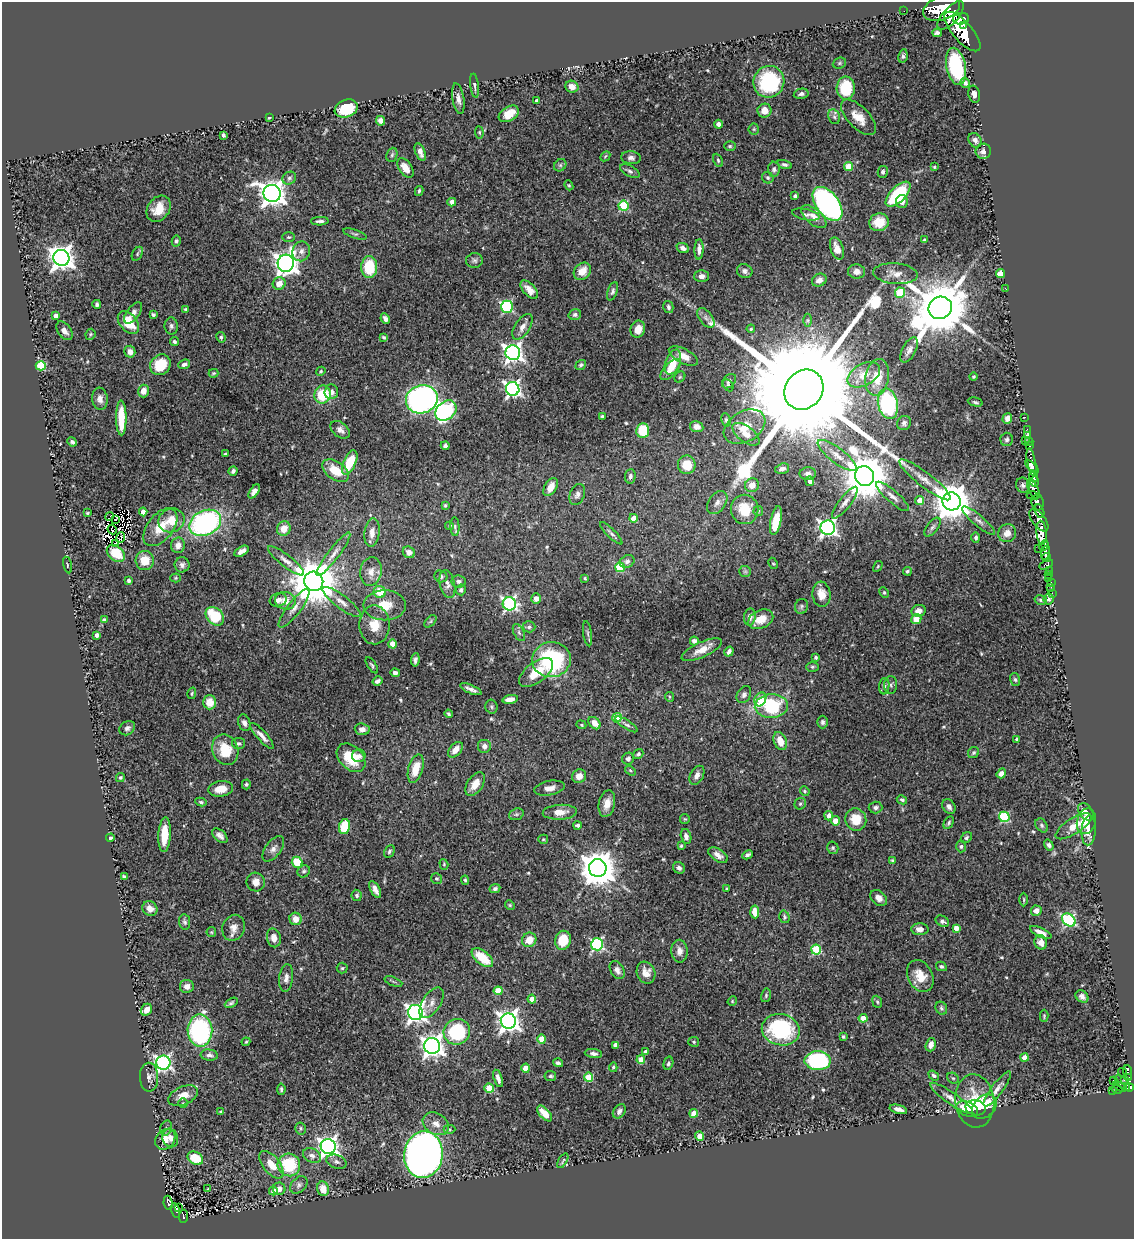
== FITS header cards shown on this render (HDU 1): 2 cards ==
NAXIS1  =                 1132
NAXIS2  =                 1237

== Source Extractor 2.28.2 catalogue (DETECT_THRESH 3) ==
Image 1132 x 1237 px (HDU 1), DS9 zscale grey, 1 PNG px = 1 image px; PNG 1136 x 1241 px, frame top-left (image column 1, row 1237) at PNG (2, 2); each listed source drawn as its Kron ellipse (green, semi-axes under 4 px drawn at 4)
Background 1.25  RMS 0.034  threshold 0.101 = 3 sigma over >= 5 px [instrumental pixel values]
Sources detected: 550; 3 with non-positive FLUX_AUTO (blend fragments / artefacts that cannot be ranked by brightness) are neither listed nor drawn; of the other 547, the 500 brightest by FLUX_AUTO listed and drawn (47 fainter detections omitted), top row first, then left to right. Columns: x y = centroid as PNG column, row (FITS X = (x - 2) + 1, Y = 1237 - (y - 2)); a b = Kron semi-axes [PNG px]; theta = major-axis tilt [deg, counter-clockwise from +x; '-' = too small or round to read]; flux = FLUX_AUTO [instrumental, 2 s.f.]
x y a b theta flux
942 8 19 11 20 6000
904 11 2 2 - 10
951 15 18 8 48 4500
961 19 8 5 5 2600
963 25 2 2 - 1400
962 31 25 9 -49 9600
937 33 5 4 - 7.5
903 56 7 4 77 4.5
839 63 7 5 22 3.8
956 66 19 9 -79 190
769 82 16 15 - 190
965 83 5 5 - 9
474 86 12 4 -83 6.7
572 87 7 6 - 21
846 88 11 9 88 88
801 94 7 5 12 7.1
974 94 8 5 -77 11
458 99 15 6 -81 12
536 101 3 3 - 6.7
346 108 12 8 21 86
764 111 7 7 - 19
509 114 11 7 31 32
834 117 7 5 -68 6.1
858 117 22 10 -46 33
269 118 3 3 - 2.9
380 121 5 4 - 9.9
718 124 4 4 - 7.8
754 129 5 5 - 3.1
479 132 6 4 -84 2.8
223 135 4 3 - 6.3
975 140 8 6 -53 9
730 146 6 5 - 3.4
983 151 7 7 - 10
420 152 9 5 -68 13
392 155 7 5 69 4.5
605 156 6 4 46 2.8
631 158 9 6 -7 9
718 160 7 4 -65 3.8
560 165 7 5 45 4.5
785 165 7 4 -17 5.5
849 167 4 4 - 45
934 167 4 3 - 3.3
405 168 11 6 -56 23
774 169 7 5 -89 6.4
630 171 11 5 -27 6.3
883 172 6 5 - 5.3
289 178 7 6 - 6.3
768 178 6 5 - 4.5
569 185 5 4 - 2.9
419 191 5 3 - 3
272 193 9 8 - 2600
898 194 16 7 45 160
795 196 4 3 - 4.8
452 202 4 4 - 13
902 202 6 6 - 12
827 204 19 11 -53 580
623 206 5 5 - 130
158 209 14 10 53 38
806 214 14 5 -12 7.3
814 217 15 7 -40 20
320 221 9 3 2 6.1
879 222 10 9 - 41
355 234 12 4 -18 4.8
289 237 6 5 - 3.5
924 240 3 3 - 4
176 241 5 4 - 4.5
683 248 6 4 -23 8.8
837 248 11 6 -71 21
699 249 10 4 88 11
301 251 10 8 71 13
137 254 7 5 61 4.6
61 258 8 8 - 2200
474 261 8 7 - 6.6
286 263 8 8 - 1900
369 267 11 8 -90 86
582 271 9 7 47 25
745 271 8 7 - 9.5
856 272 8 7 - 13
1000 273 4 4 - 45
896 274 22 10 -4 26
701 276 7 6 - 12
819 280 7 6 - 12
279 284 6 6 - 24
1006 289 2 2 - 9.2
529 290 11 6 -48 19
613 291 10 5 71 5.6
900 293 5 5 - 100
97 304 4 3 - 5.8
507 307 6 5 - 280
668 307 6 5 - 5.6
940 308 12 11 - 19000
186 309 4 3 - 3.3
133 313 12 6 53 12
575 314 6 5 - 5.6
153 315 3 3 - 3.8
56 316 4 4 - 16
706 318 11 6 -52 10
385 319 5 4 - 8.6
808 320 6 4 90 3.3
128 322 13 8 -51 55
171 326 8 6 -88 6.3
522 327 14 7 57 16
638 329 9 7 72 26
751 329 4 3 - 2.8
64 331 10 6 -53 15
90 334 5 5 - 3.1
221 337 5 4 - 3.9
384 337 4 3 - 3.4
174 341 5 4 - 4.9
909 350 14 6 62 13
130 352 6 5 - 14
513 353 7 7 - 1000
683 356 16 7 -27 26
673 362 13 7 70 50
184 364 6 4 21 7.9
160 365 11 9 46 68
581 365 6 4 39 4.5
41 366 5 4 - 100
670 370 13 6 47 22
321 371 5 4 - 3.1
214 373 5 3 - 2.8
864 375 18 11 29 26
680 377 6 5 - 3.4
877 377 18 12 80 34
974 377 4 3 - 2.7
729 381 8 6 46 5.7
728 385 6 4 -60 3.9
513 389 7 6 - 690
804 390 21 18 50 120000
143 391 6 5 - 23
331 392 7 7 - 11
323 394 9 8 - 99
100 399 11 8 -84 14
422 399 16 14 20 680
975 402 8 3 -13 4.2
888 404 15 10 -78 220
446 411 12 9 41 470
602 416 4 3 - 3.5
1025 417 3 2 - 7.6
121 418 17 5 -89 59
1007 418 5 5 - 11
726 420 7 4 -81 4.5
904 423 7 7 - 6.2
697 427 7 5 -9 13
745 427 22 15 30 49
1027 429 2 2 - 14
340 430 11 7 -39 12
643 430 7 6 - 83
746 434 16 8 -36 26
1028 435 3 3 - 18
1007 439 7 6 - 5.5
1025 440 3 2 - 110
1029 441 4 3 - 40
72 442 5 4 - 5.1
445 446 4 4 - 6
1030 446 3 2 - 28
225 454 3 3 - 3.5
837 455 24 7 -37 28
350 462 13 6 66 75
1031 462 14 4 -79 760
687 465 9 9 - 43
1032 467 8 4 -45 900
782 469 7 5 15 7.6
233 471 5 4 - 5.1
335 471 15 9 -37 52
808 474 8 6 0 9.1
630 476 7 5 85 6.8
865 476 10 9 - 11000
1034 476 6 4 -80 1200
925 480 32 7 -38 30
810 481 5 4 - 8.3
1034 482 5 3 - 820
752 485 7 6 - 24
1023 485 8 6 -69 5.8
551 487 10 6 60 22
1033 489 11 5 -67 720
254 491 8 4 56 13
577 495 11 7 68 9.2
1032 495 6 3 -7 350
892 496 21 6 -41 15
920 500 4 4 - 27
951 501 9 9 - 6600
717 502 13 8 54 14
1038 502 8 6 -83 1000
845 503 19 6 52 14
445 505 4 3 - 3
745 509 15 13 -81 68
758 511 5 5 - 3
1040 511 7 4 -74 440
143 512 4 4 - 21
87 513 4 3 - 2.9
109 516 4 2 - 3.1
633 518 4 4 - 28
116 519 4 2 - 3
171 520 13 11 21 39
1039 520 13 6 -54 1200
776 521 15 5 78 56
979 521 21 5 -40 12
205 523 17 12 26 450
450 526 4 3 - 2.7
160 527 22 12 51 48
455 527 9 4 -88 4.6
932 527 11 5 52 6.7
828 528 7 7 - 810
112 529 5 2 - 3.6
284 529 7 7 - 28
372 533 14 7 83 16
611 533 15 4 -45 7.1
1007 533 9 8 - 18
1042 533 12 5 -85 4000
976 537 5 4 - 4.8
120 538 5 2 - 4.1
115 543 3 2 - 3
178 545 8 7 - 14
1044 546 5 4 - 750
1038 548 3 2 - 220
242 551 8 4 31 12
409 552 6 5 - 12
1045 552 7 3 74 1200
116 553 10 7 -39 45
333 554 27 5 53 19
1047 557 4 3 - 680
145 560 9 9 - 38
286 561 22 6 -38 17
627 561 7 6 - 7.9
773 563 6 4 -61 3.3
67 565 8 3 -78 3.7
182 565 7 7 - 7.7
1046 565 7 4 27 240
878 566 6 3 59 2.7
620 567 5 5 - 120
1049 570 2 2 - 17
745 571 6 5 - 3.7
907 571 4 4 - 4.2
371 572 14 10 81 20
1049 574 3 3 - 240
441 576 7 5 -21 6.1
176 578 5 4 - 2.7
585 578 3 3 - 3.4
1048 578 4 2 - 17
129 580 4 3 - 6.6
314 581 10 9 - 11000
459 581 7 6 - 7
1051 583 3 2 - 30
447 584 14 7 -77 12
1051 587 3 2 - 2.9
461 590 5 5 - 6.5
380 592 6 6 - 54
884 592 6 4 -63 3.1
1052 593 3 2 - 5.5
821 594 12 9 -85 23
536 598 5 5 - 13
1048 599 6 5 - 4.8
278 600 8 6 17 9.6
1041 600 6 5 - 4.3
285 601 10 8 -13 23
342 602 23 6 -37 19
509 604 7 6 - 480
385 605 21 15 0 46
801 606 7 6 - 4.9
294 608 23 6 53 20
919 611 7 6 - 11
215 616 10 7 -45 100
750 617 8 6 81 11
761 619 13 9 24 33
916 619 5 5 - 23
104 620 4 4 - 6.1
430 621 7 4 46 3.9
374 625 19 15 -89 40
529 627 6 5 - 4.9
519 633 9 5 -64 6.2
588 634 13 4 -83 5.2
97 635 4 3 - 12
694 641 4 4 - 6.8
392 644 4 4 - 31
702 650 22 7 24 26
729 652 5 3 - 7.2
816 657 3 3 - 4.2
415 660 6 4 83 6.8
551 660 19 17 7 240
372 665 9 3 -58 3.7
812 667 6 4 0 3.8
395 673 5 4 - 7.1
536 673 20 10 37 45
1015 679 6 5 - 4.2
378 681 5 3 - 6.1
891 685 9 6 87 6.3
884 686 8 5 84 5.7
471 689 11 3 -23 9.3
192 693 6 4 74 3.4
744 695 9 6 58 7.8
669 697 5 4 - 2.8
510 699 8 4 10 15
760 699 7 5 60 47
210 702 7 6 - 35
771 706 16 12 3 180
491 707 7 6 - 4.2
449 714 4 3 - 3.8
617 718 5 4 - 83
822 722 6 5 - 5.6
244 723 8 6 -71 9.5
595 723 7 5 -48 20
626 724 13 4 -33 5.9
581 725 5 4 - 2.8
127 728 8 6 33 7.1
362 729 7 6 - 13
262 736 17 5 -48 15
1017 739 4 4 - 4.5
780 741 9 6 -68 30
238 743 6 5 - 5.1
484 746 7 7 - 11
225 750 15 13 -69 65
455 750 9 5 47 22
973 753 6 5 - 4
638 754 5 4 - 4.4
359 756 7 6 - 9.7
351 758 17 11 -44 66
628 759 6 6 - 6.7
416 769 15 7 74 45
630 771 6 4 -34 2.8
1001 773 5 4 - 16
697 775 10 6 62 11
579 776 7 6 - 18
120 778 5 4 - 3.8
246 784 5 4 - 3.7
475 784 13 7 56 25
549 788 15 7 10 16
221 789 12 7 9 29
805 791 5 4 - 3.1
902 800 5 4 - 4.7
201 802 6 4 -10 4
607 804 13 8 78 22
800 804 6 5 - 4.9
875 807 7 6 - 5.6
949 807 8 6 -57 9
560 812 17 7 4 24
1086 812 10 6 -54 18
516 814 7 5 20 4.8
829 816 4 4 - 14
1004 817 5 5 - 170
685 819 5 5 - 2.8
856 820 11 10 - 48
836 821 4 4 - 42
1086 821 13 9 77 35
949 823 7 4 61 4.1
578 825 4 3 - 5
1042 825 8 5 -52 5
1073 826 21 8 32 32
344 827 8 5 79 92
1089 830 15 7 87 26
164 835 17 6 87 53
220 836 9 5 -41 10
686 836 7 5 -76 9.5
110 838 4 4 - 4.8
966 838 6 5 - 4.9
543 839 5 4 - 2.9
1049 845 6 4 -57 5.9
681 846 4 3 - 2.9
961 846 6 4 87 4.4
833 848 6 5 - 4.2
273 849 15 7 54 12
389 851 7 5 63 4.4
718 855 11 6 -33 13
748 855 5 3 - 5.2
892 861 4 4 - 3.5
297 862 5 5 - 63
444 864 5 4 - 2.8
598 868 9 8 - 5700
679 868 6 5 - 6.1
304 871 6 5 - 5
124 877 4 3 - 7
436 878 5 5 - 3.5
465 880 4 4 - 3.3
256 882 9 9 - 15
375 889 9 4 -62 12
495 889 5 4 - 6.1
727 889 3 3 - 3.6
357 895 5 5 - 5.4
879 898 9 6 -41 13
1024 900 7 3 -90 3
510 905 5 4 - 2.7
150 908 8 7 - 19
1036 911 5 5 - 14
755 912 6 4 -86 26
784 917 6 5 - 4
296 919 6 6 - 23
1069 920 7 5 -39 370
942 921 7 5 -29 7.1
185 922 8 5 -82 5.6
234 928 13 11 68 17
956 928 4 4 - 16
920 929 8 6 -1 15
211 932 5 5 - 2.7
1041 932 12 4 -25 18
274 938 9 7 -76 16
529 940 7 7 - 29
563 940 9 8 - 56
1041 942 7 6 - 22
597 944 6 6 - 330
816 950 5 5 - 120
680 951 11 8 -88 15
482 958 12 6 -39 56
941 966 6 4 -29 4.4
342 968 5 5 - 3.6
617 970 10 6 -58 10
646 973 11 9 -70 21
920 976 17 12 -62 36
286 978 14 7 84 12
393 982 9 3 -21 3.3
187 986 7 6 - 13
498 991 4 4 - 48
766 995 7 5 76 4.2
1082 996 7 5 -38 8.9
532 999 4 4 - 34
732 1001 5 4 - 2.8
877 1002 6 4 -68 3.7
231 1003 7 4 30 4.5
431 1003 17 9 57 18
941 1008 7 5 -64 4.7
146 1010 6 5 - 17
416 1013 7 7 - 1100
1044 1016 6 3 90 2.8
863 1018 4 4 - 41
508 1021 8 7 - 1500
781 1030 19 15 -13 210
200 1031 16 12 -89 330
457 1032 13 12 - 170
843 1037 3 3 - 3.5
542 1039 4 4 - 48
246 1042 4 3 - 2.7
694 1042 5 5 - 3.2
615 1045 4 4 - 9.8
931 1045 7 5 73 15
432 1046 8 8 - 1600
645 1052 3 3 - 7
593 1053 9 4 -7 7.5
209 1055 8 5 -6 8.1
1024 1057 4 4 - 21
641 1060 4 4 - 32
818 1061 13 9 0 230
163 1063 7 7 - 640
558 1063 5 3 - 5.6
668 1063 7 5 75 5.3
613 1067 5 4 - 3.6
526 1068 4 4 - 36
1122 1072 5 2 - 36
1128 1073 7 3 -84 220
550 1076 6 5 - 4.6
934 1076 6 4 -35 5.3
149 1077 14 9 -90 12
588 1077 4 4 - 90
1128 1077 4 4 - 200
498 1078 9 4 -73 10
953 1078 6 5 - 3.3
1113 1080 2 2 - 18
1125 1080 3 3 - 73
1122 1083 10 4 -45 680
1120 1087 7 3 -29 210
1129 1087 5 4 - 430
489 1088 5 4 - 79
281 1089 5 4 - 4.8
997 1089 21 5 53 15
1117 1089 5 3 - 87
1113 1090 3 2 - 29
183 1096 16 9 24 27
951 1098 26 6 -35 18
975 1101 27 19 -83 77
183 1103 5 5 - 3.4
984 1107 14 10 46 74
976 1108 10 7 -12 45
898 1109 9 4 -15 11
967 1109 11 7 -24 54
619 1111 8 5 55 7.6
221 1112 4 3 - 3
544 1113 9 5 -47 28
694 1113 4 4 - 43
436 1124 14 10 -31 20
166 1128 8 5 74 6
301 1128 6 5 - 3.6
449 1129 6 4 1 3.5
700 1136 4 4 - 19
170 1138 9 7 -70 12
165 1139 11 9 50 25
328 1146 7 7 - 1300
423 1155 23 19 82 2300
312 1156 9 6 -30 11
195 1158 8 6 -30 57
563 1161 8 2 59 3.1
336 1162 10 7 -17 8.1
271 1165 16 8 -52 36
289 1165 11 11 - 110
299 1185 10 7 46 8.6
208 1189 3 3 - 15
279 1189 6 6 - 14
323 1189 7 6 - 23
273 1191 4 4 - 17
168 1203 7 4 -82 91
178 1208 3 2 - 6.2
175 1210 7 3 -77 72
183 1216 6 4 83 100
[47 fainter detections neither listed nor drawn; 3 non-positive-flux detections neither listed nor drawn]